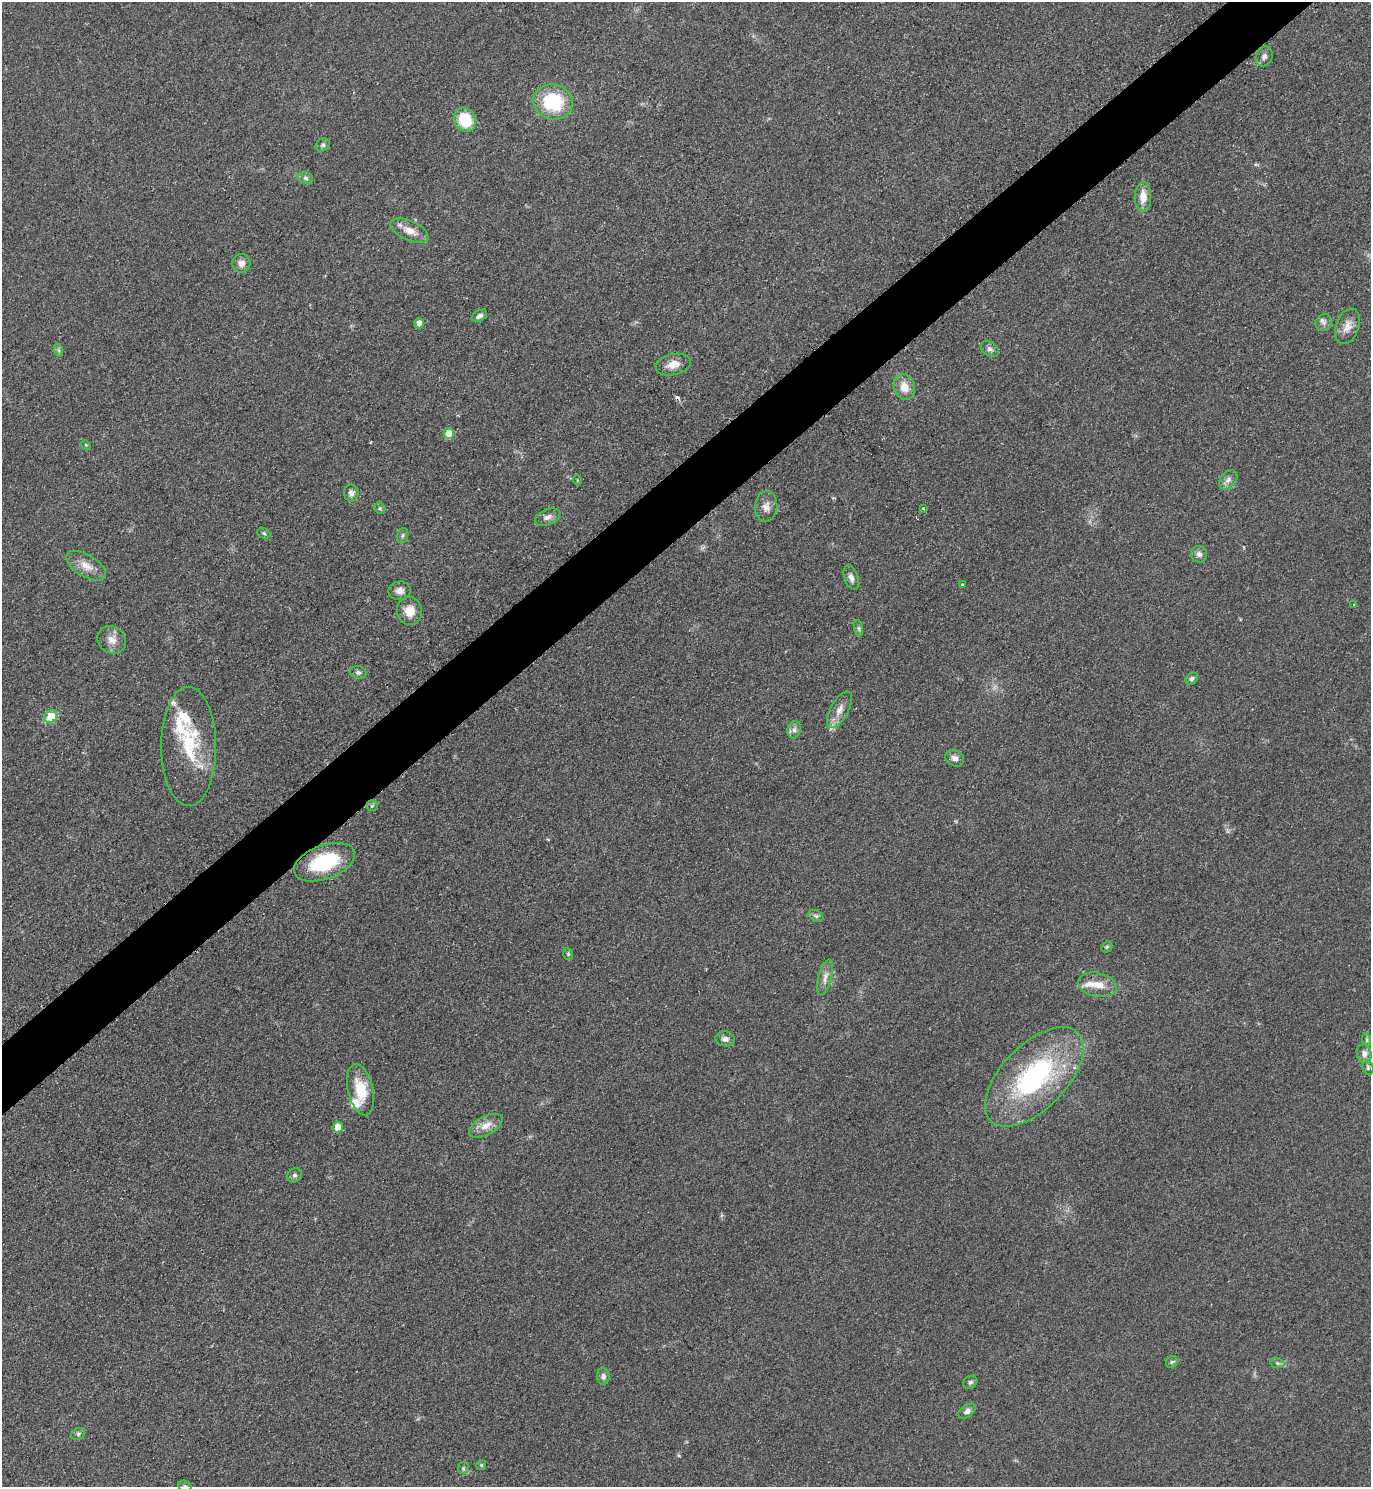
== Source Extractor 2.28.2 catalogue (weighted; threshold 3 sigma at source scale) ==
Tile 10 of 4 x 4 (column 2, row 3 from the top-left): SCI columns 1682-3050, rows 1491-2975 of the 5957 x 5960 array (HDU 1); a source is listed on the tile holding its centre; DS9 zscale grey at full resolution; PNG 1373 x 1489 px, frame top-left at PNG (2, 2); each listed source drawn as its Kron ellipse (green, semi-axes under 4 px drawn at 4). Shown black and unused: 4% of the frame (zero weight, under 2 of 3 exposures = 1% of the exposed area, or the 3 px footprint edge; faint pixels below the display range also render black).
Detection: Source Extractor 2.28.2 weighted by HDU 2 'WHT'; one run over the whole footprint, this tile lists its part. Background 0.0786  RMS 0.0081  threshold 0.0366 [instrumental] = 3 sigma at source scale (4.5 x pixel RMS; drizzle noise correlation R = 1.50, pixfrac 1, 0.05/0.05 arcsec/px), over >= 5 px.
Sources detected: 75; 2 cosmic-ray / hot-pixel residue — neither listed nor drawn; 5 inside a brighter listed object's ellipse — not listed separately; the other 68 listed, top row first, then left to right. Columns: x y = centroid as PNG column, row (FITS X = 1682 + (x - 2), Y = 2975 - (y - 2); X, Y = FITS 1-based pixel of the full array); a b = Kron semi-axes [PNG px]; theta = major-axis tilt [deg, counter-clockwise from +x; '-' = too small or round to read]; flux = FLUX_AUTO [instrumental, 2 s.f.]
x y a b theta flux
1264 56 10 8 64 3.5
553 102 20 17 -17 47
465 120 12 10 -60 27
323 145 7 6 - 1.8
306 178 7 5 -18 1.8
1143 197 15 8 -89 9.8
410 231 20 9 -24 9.2
241 263 9 9 - 4.9
479 316 8 5 28 3
419 323 5 5 - 5.9
1324 323 9 8 - 3.1
1348 326 18 11 69 7.7
990 349 10 7 -35 3.2
58 350 7 4 -70 1.4
673 364 18 10 13 8
904 387 13 10 -74 10
449 434 5 5 - 15
86 445 5 4 - 0.82
577 480 5 3 - 0.67
1228 480 11 7 46 3.8
351 493 8 7 - 3.5
766 507 15 11 82 6.3
380 508 6 5 - 1.3
924 509 3 3 - 1.3
548 517 13 7 22 4.2
264 533 7 5 -24 1.4
403 535 7 5 72 1.8
1199 554 8 8 - 3.4
86 566 22 11 -31 9.7
851 578 13 6 -70 3.7
962 585 4 4 - 3.1
400 591 11 9 9 5.2
1353 605 4 2 - 0.71
410 611 14 12 -85 10
859 628 8 4 -81 1.7
112 640 15 13 -39 7.6
358 672 8 6 -11 2.2
1192 679 7 5 42 2.1
840 710 20 9 62 8.2
51 716 7 5 37 23
794 730 9 6 77 3
189 746 59 27 -90 52
955 758 10 7 -28 3.8
372 806 6 5 - 1.3
324 862 32 17 20 55
816 916 8 5 -31 1.9
1107 947 6 5 - 1.2
568 954 6 4 -71 1.2
825 977 18 6 75 5.4
1097 985 20 12 -12 11
725 1039 10 7 -9 3.6
1367 1040 7 4 -72 1.4
1364 1054 9 7 -81 4.3
1368 1068 7 5 -76 1.7
1034 1077 62 32 45 130
361 1090 26 12 -77 23
486 1126 18 9 28 8.4
338 1127 5 5 - 13
295 1175 7 6 - 2.2
1172 1362 6 5 - 1.4
1277 1363 7 5 -11 1.6
603 1376 8 6 -86 2.7
970 1382 7 6 - 2.1
967 1411 9 6 36 3.6
78 1434 7 5 27 1.4
481 1465 5 5 - 1.2
463 1468 6 5 - 1.4
185 1486 7 5 -22 1.6
Isophote crosses this tile's border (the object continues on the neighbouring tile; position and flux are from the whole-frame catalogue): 1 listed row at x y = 185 1486